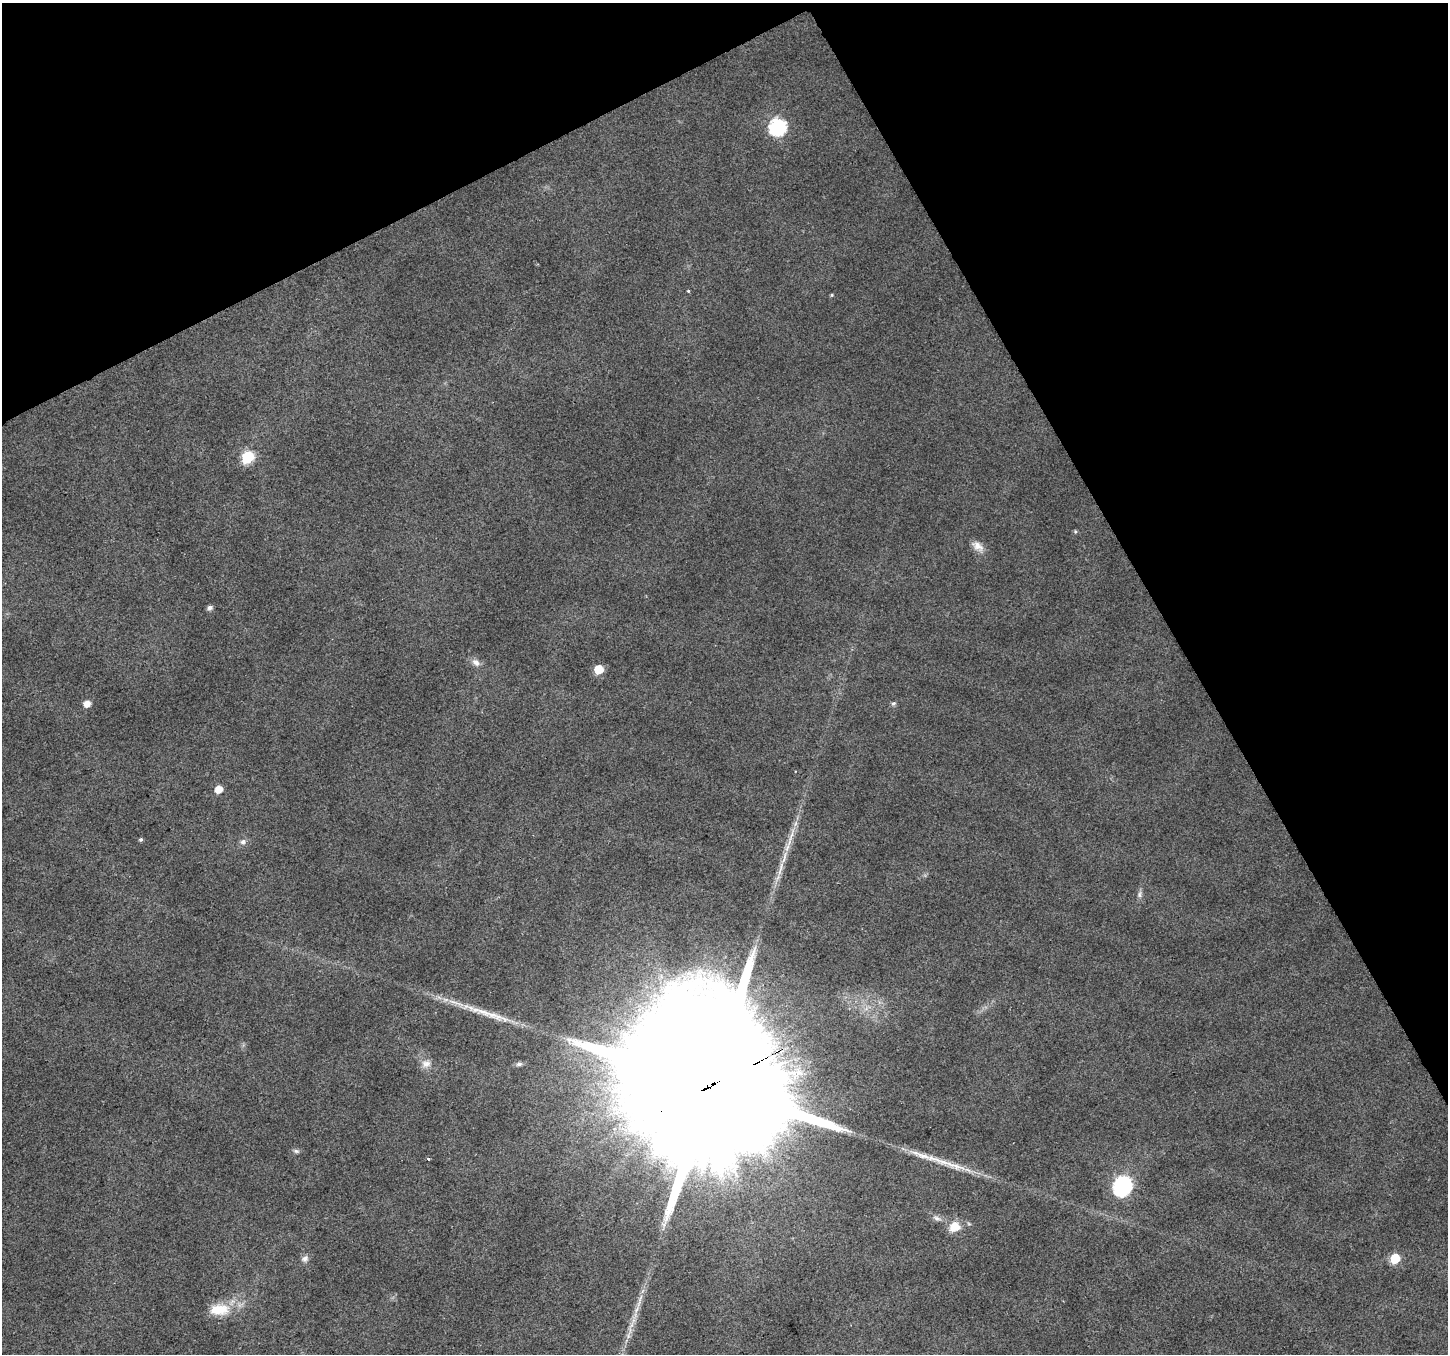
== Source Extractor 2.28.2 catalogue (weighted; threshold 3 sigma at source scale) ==
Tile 3 of 4 x 4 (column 3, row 1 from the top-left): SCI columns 2897-4342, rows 4221-5572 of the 5789 x 5676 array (HDU 1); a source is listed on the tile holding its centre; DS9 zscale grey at full resolution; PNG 1450 x 1356 px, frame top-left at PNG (2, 3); no overlay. Shown black and unused: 27% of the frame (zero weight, under 2 of 3 exposures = <1% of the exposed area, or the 3 px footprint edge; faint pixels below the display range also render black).
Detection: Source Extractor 2.28.2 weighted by HDU 2 'WHT'; one run over the whole footprint, this tile lists its part. Background 0.0194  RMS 0.0082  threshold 0.0371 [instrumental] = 3 sigma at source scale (4.5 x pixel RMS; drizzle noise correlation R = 1.50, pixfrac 1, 0.0396/0.0396 arcsec/px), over >= 5 px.
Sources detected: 36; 1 inside a brighter object's white glare — not listed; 4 inside a brighter listed object's ellipse — not listed separately; the other 31 listed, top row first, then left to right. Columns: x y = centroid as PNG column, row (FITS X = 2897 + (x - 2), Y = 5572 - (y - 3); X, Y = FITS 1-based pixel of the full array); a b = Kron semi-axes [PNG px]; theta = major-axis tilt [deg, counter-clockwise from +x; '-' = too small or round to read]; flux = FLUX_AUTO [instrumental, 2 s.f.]
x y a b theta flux
778 126 9 8 - 180
688 290 3 3 - 1.9
832 295 4 4 - 0.94
248 457 7 6 - 67
1075 531 5 4 - 1.2
977 546 18 10 -38 7.2
210 608 6 5 - 3.2
476 662 12 8 -38 4.8
599 669 6 6 - 21
87 704 6 5 - 8.2
893 704 6 5 - 1.8
219 789 6 5 - 11
790 838 40 5 74 13
141 839 4 4 - 1.4
243 842 9 8 - 3.2
1140 894 9 7 88 2.9
492 1015 43 9 -20 20
426 1064 14 11 12 6.8
519 1064 9 5 15 2.3
710 1085 76 35 26 110000
296 1151 9 5 -15 2
428 1159 3 2 - 1.5
954 1165 40 9 -20 19
1122 1187 9 8 - 200
937 1218 12 7 -24 4
954 1227 16 13 30 13
1395 1258 6 6 - 29
305 1259 9 8 - 3.6
219 1310 29 16 2 24
636 1310 14 5 53 4.1
631 1325 17 5 62 6.4
Overlapping masked pixels (flux is a lower limit): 1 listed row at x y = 710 1085